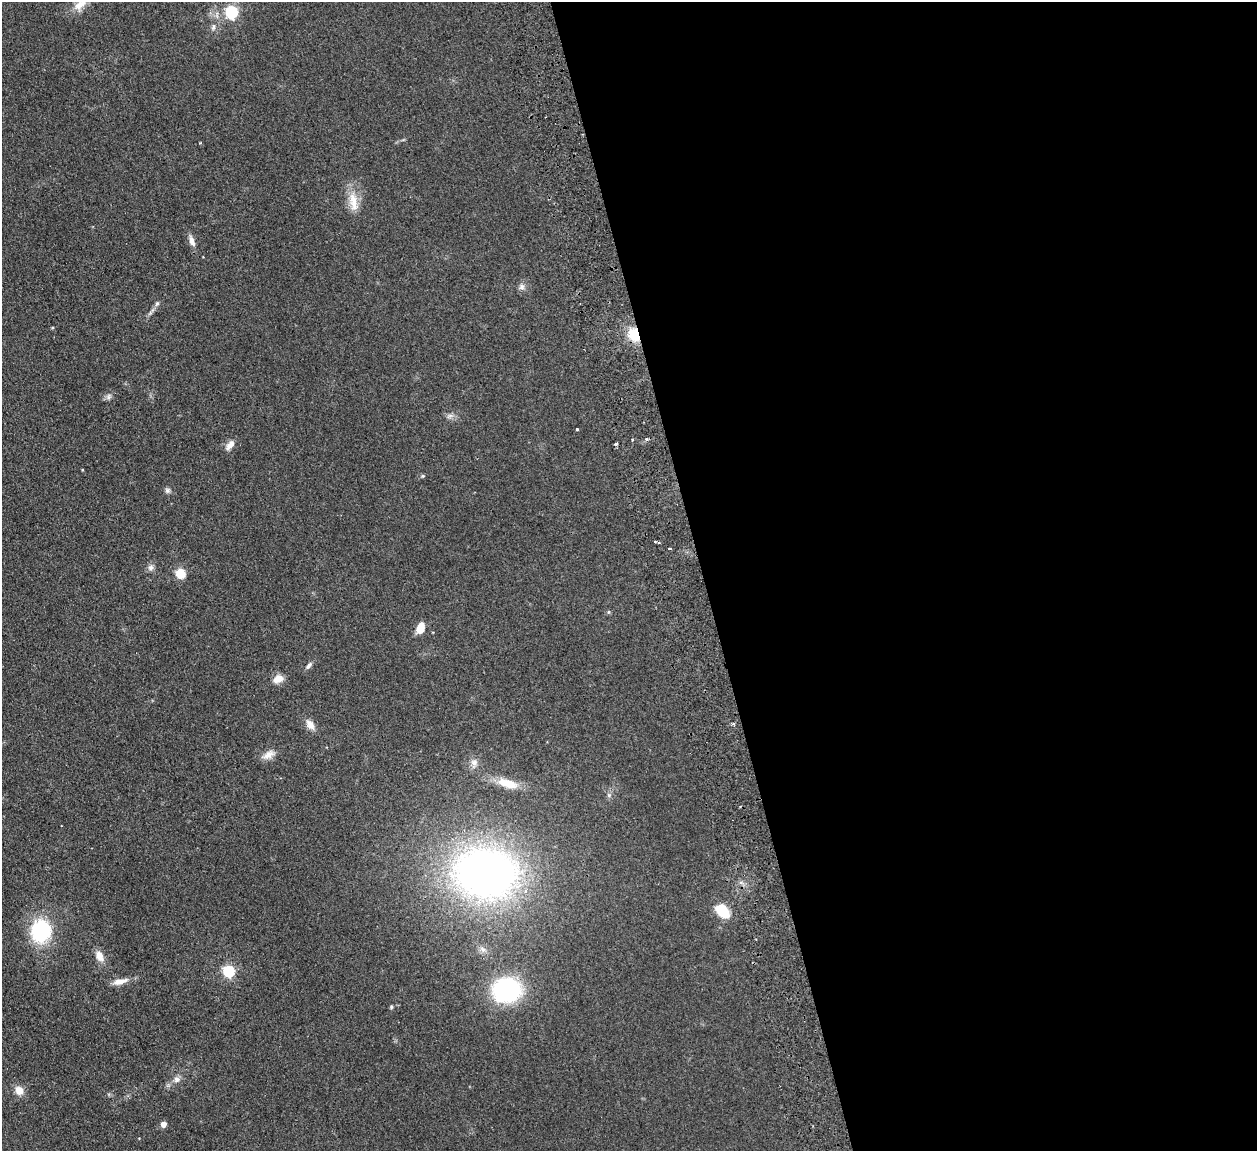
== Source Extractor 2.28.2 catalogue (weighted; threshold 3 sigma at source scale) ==
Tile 8 of 4 x 4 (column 4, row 2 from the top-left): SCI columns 3822-5076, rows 2458-3606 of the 5132 x 5031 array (HDU 1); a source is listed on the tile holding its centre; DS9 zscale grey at full resolution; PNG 1259 x 1153 px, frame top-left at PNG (2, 2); no overlay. Shown black and unused: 44% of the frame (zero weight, under 2 of 3 exposures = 3% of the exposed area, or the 3 px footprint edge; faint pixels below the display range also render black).
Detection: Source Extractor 2.28.2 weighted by HDU 2 'WHT'; one run over the whole footprint, this tile lists its part. Background 0.136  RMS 0.011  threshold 0.0505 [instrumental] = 3 sigma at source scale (4.5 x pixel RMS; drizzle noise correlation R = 1.50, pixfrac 1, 0.05/0.05 arcsec/px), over >= 5 px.
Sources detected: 43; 1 cosmic-ray / hot-pixel residue — not listed; the other 42 listed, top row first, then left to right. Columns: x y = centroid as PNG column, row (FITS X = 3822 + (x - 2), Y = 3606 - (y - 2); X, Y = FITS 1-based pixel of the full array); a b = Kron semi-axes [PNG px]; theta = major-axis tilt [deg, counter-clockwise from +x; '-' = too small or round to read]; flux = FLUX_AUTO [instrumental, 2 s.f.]
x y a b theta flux
80 4 21 9 35 12
231 12 6 5 - 160
213 27 9 6 81 3.4
200 143 3 3 - 0.93
353 202 29 11 -82 18
192 241 14 6 -68 6.7
522 287 9 8 - 4
157 304 7 5 68 2.3
634 335 14 10 -66 26
108 397 9 5 84 2.9
449 416 10 5 26 3.2
577 429 3 3 - 5
633 439 3 3 - 1.6
646 439 4 3 - 2.9
230 445 13 7 47 7
422 476 5 5 - 1.4
167 490 7 7 - 2.8
655 541 3 2 - 1.9
669 548 3 3 - 3.1
151 568 9 7 45 3.8
181 573 5 5 - 59
609 612 5 4 - 1.2
420 628 11 7 69 16
309 665 11 5 49 3.5
278 679 13 9 28 9.6
310 725 14 8 -57 8.8
268 755 18 9 30 8.9
474 762 10 8 -14 5.4
508 783 24 10 -16 23
609 795 7 4 -46 2.1
485 873 51 39 -6 630
723 911 14 9 -51 38
41 931 18 16 80 95
483 949 8 6 -68 3.8
100 956 13 8 -64 10
229 971 5 5 - 130
120 981 19 7 12 9.7
507 990 24 20 7 130
391 1007 5 4 - 1.5
177 1079 8 8 - 4.8
19 1090 12 10 -56 9.5
163 1124 4 4 - 12
Overlapping masked pixels (flux is a lower limit): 1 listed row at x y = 634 335
Isophote crosses this tile's border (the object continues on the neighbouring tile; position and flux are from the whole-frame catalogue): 1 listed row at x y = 80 4